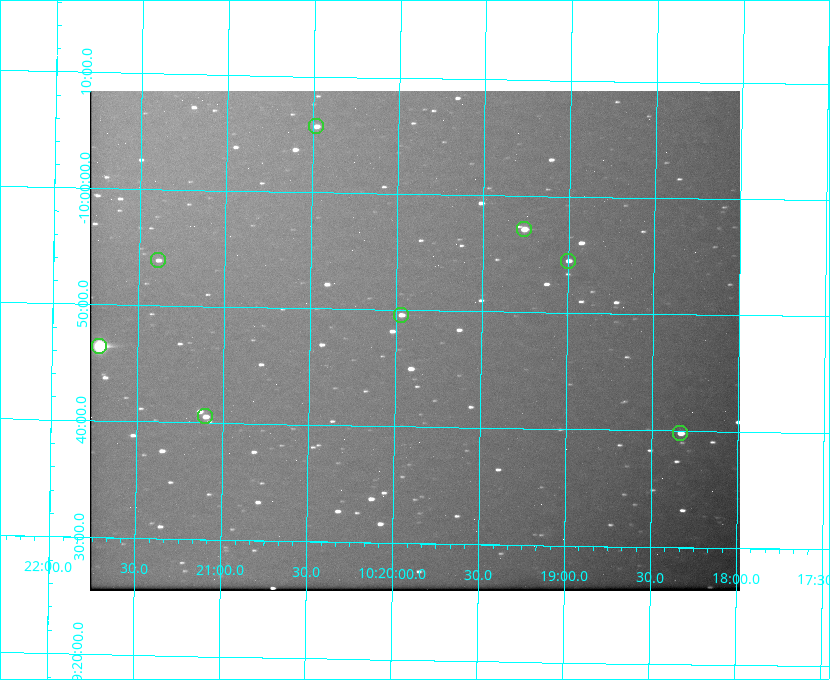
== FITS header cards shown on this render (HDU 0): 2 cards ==
NAXIS1  =                  650 / Width of table row in bytes
NAXIS2  =                  500 / Number of rows in table

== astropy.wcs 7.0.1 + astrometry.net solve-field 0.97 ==
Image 650 x 500 px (HDU 0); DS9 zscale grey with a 90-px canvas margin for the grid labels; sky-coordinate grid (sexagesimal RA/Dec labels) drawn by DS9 from the SOLVED WCS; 8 Tycho-2 reference stars matched to detected sources circled (green)
Header WCS: none
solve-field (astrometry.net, Tycho-2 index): SOLVED blind (the file carries no WCS)
Solved WCS: RA---TAN-SIP/DEC--TAN-SIP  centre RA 10:19:53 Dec -09:47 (154.97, -9.79 deg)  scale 5.17 arcsec/px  FOV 56.0' x 43.0'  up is +179 deg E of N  parity flipped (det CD > 0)
(file carries no celestial WCS; the grid is the blind solution)
Tycho-2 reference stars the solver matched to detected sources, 8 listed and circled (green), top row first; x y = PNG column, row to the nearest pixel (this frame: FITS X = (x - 90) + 1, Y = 500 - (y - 91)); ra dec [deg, ICRS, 3 dp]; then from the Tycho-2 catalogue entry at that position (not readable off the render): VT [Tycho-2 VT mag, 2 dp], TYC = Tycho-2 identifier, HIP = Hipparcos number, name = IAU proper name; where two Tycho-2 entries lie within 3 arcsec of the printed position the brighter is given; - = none
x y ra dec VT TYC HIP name
316 126 155.120 -10.095 10.96 5493-78-1 - -
524 229 154.815 -9.952 9.91 5490-258-1 50532 -
158 260 155.347 -9.899 11.51 5490-199-1 - -
568 261 154.750 -9.908 10.76 5490-212-1 - -
401 315 154.992 -9.826 10.90 5490-153-1 - -
99 346 155.431 -9.774 8.41 5490-124-1 50747 -
205 416 155.275 -9.676 10.79 5490-27-1 - -
680 433 154.583 -9.663 10.90 5490-13-1 - -